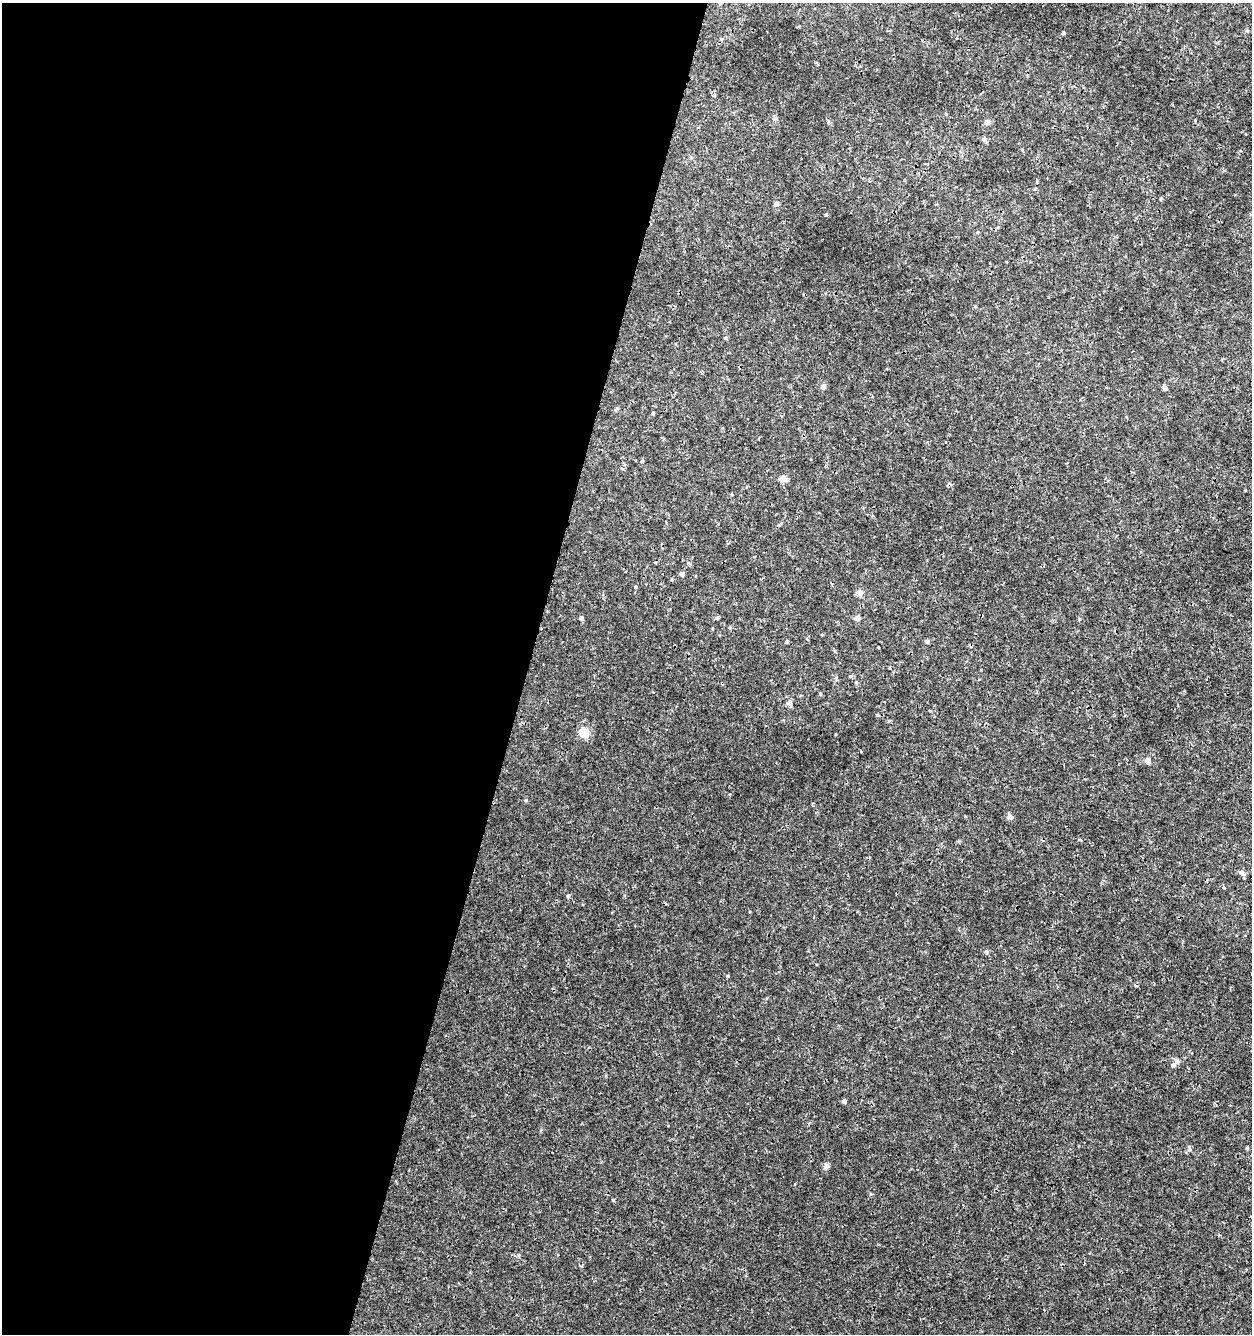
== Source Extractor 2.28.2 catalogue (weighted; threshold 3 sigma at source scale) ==
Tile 5 of 4 x 4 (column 1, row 2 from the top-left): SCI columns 283-1532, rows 2664-3995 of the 5498 x 5337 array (HDU 1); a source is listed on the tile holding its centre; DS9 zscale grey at full resolution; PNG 1254 x 1336 px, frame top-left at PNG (2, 3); no overlay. Shown black and unused: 42% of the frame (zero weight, under 3 of 4 exposures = <1% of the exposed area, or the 3 px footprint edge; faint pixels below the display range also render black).
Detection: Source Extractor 2.28.2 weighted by HDU 2 'WHT'; one run over the whole footprint, this tile lists its part. Background 9.85e-04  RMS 8.9e-04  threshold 0.00399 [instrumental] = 3 sigma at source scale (4.5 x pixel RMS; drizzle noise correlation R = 1.50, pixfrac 1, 0.0396/0.0396 arcsec/px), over >= 5 px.
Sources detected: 43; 3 cosmic-ray / hot-pixel residue — not listed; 1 inside a brighter listed object's ellipse — not listed separately; the other 39 listed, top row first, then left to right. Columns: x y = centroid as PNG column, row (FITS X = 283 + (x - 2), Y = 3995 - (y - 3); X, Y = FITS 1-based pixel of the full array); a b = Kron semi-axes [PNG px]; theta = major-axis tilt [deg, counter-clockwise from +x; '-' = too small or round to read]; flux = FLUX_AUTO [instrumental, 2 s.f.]
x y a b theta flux
1063 33 3 3 - 0.15
946 114 4 4 - 0.08
987 122 8 6 13 0.25
984 139 5 5 - 0.34
1160 199 4 4 - 0.088
776 204 6 5 - 0.2
826 215 4 4 - 0.094
998 227 6 3 72 0.092
977 232 5 3 - 0.074
725 338 5 4 - 0.12
823 387 8 5 76 0.19
1164 388 6 5 - 0.27
653 413 4 3 - 0.1
784 478 12 8 -26 0.38
778 525 5 5 - 0.1
682 574 5 5 - 0.23
635 587 4 4 - 0.098
859 593 9 7 -17 0.3
581 618 5 4 - 0.22
717 618 5 5 - 0.14
858 618 7 6 - 0.24
927 641 6 5 - 0.16
787 642 4 4 - 0.13
856 682 5 3 - 0.093
789 703 6 5 - 0.45
584 733 10 10 - 1.2
1148 761 5 4 - 0.79
1010 817 7 7 - 0.27
1242 873 7 5 -36 0.41
568 896 6 5 - 0.14
987 952 6 4 -88 0.12
727 976 4 4 - 0.088
1177 1061 8 6 -37 0.24
844 1101 4 4 - 0.29
1247 1148 4 4 - 0.11
1189 1150 6 4 43 0.15
826 1166 7 7 - 0.25
613 1200 4 4 - 0.094
518 1255 5 3 - 0.096
Unlisted compact peaks at least as high as the median listed source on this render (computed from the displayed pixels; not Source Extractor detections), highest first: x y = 526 800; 820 694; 774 119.